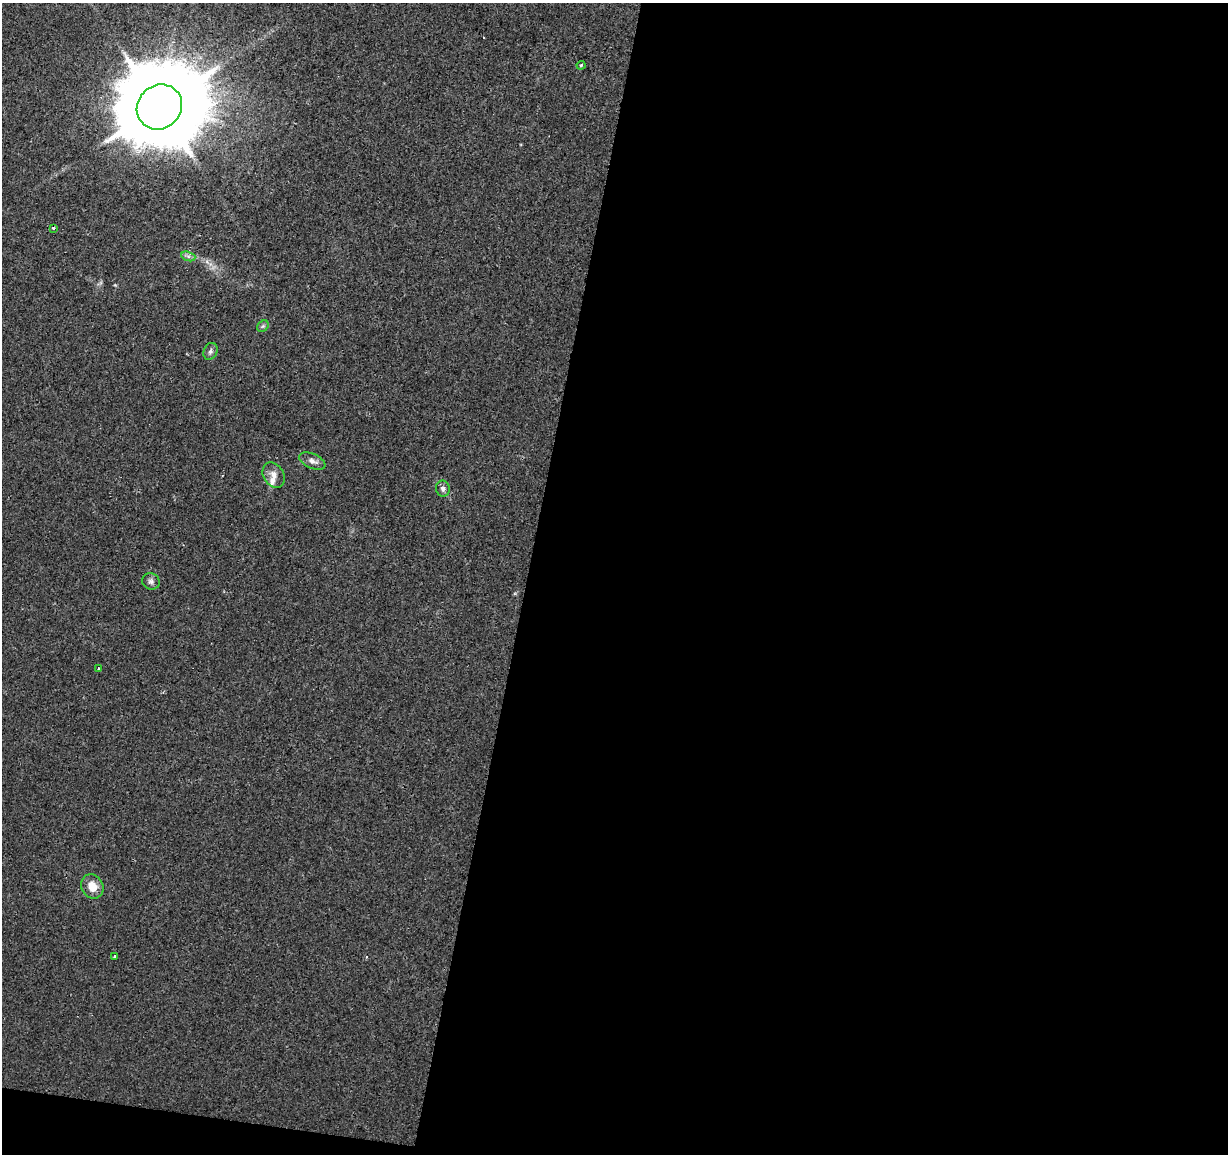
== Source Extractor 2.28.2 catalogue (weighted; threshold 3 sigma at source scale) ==
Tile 16 of 4 x 4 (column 4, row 4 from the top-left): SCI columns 3680-4905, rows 225-1376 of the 4913 x 5118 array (HDU 1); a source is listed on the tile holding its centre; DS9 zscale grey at full resolution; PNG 1230 x 1156 px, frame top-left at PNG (2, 3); each listed source drawn as its Kron ellipse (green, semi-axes under 4 px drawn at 4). Shown black and unused: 58% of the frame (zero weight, under 2 of 3 exposures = <1% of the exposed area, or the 3 px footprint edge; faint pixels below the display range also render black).
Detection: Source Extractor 2.28.2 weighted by HDU 2 'WHT'; one run over the whole footprint, this tile lists its part. Background 0.00516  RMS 0.0036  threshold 0.016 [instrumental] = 3 sigma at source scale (4.5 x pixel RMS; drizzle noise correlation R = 1.50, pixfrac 1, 0.0396/0.0396 arcsec/px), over >= 5 px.
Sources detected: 14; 1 inside a brighter listed object's ellipse — not listed separately; the other 13 listed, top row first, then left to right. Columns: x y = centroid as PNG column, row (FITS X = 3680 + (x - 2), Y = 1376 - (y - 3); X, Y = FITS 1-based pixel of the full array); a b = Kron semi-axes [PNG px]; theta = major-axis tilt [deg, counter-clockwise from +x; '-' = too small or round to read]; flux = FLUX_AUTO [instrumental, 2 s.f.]
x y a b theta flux
581 65 4 3 - 0.42
159 107 23 21 43 6400
53 228 3 3 - 1
188 256 7 4 -18 0.97
263 326 6 5 - 0.6
210 351 9 6 64 1.1
312 461 14 7 -24 1.9
274 475 13 10 -59 2.6
443 489 8 7 - 1.2
151 581 9 8 - 1.2
99 668 3 3 - 0.84
92 886 12 10 -58 5
115 956 3 3 - 0.72